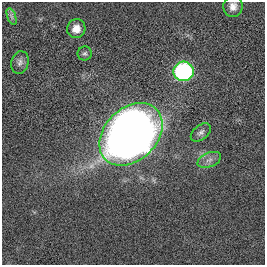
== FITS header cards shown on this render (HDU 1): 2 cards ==
NAXIS1  =                  263
NAXIS2  =                  263

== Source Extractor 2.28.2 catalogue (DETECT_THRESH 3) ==
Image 263 x 263 px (HDU 1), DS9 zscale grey, 1 PNG px = 1 image px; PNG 267 x 267 px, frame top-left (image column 1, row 263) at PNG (2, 2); each listed source drawn as its Kron ellipse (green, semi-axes under 4 px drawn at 4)
Background 0.0022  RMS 0.046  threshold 0.138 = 3 sigma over >= 5 px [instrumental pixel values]
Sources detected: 9; all 9 listed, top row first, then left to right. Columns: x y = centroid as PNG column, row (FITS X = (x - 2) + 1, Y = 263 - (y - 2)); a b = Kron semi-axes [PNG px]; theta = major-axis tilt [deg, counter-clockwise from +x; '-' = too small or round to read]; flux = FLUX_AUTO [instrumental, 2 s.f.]
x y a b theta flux
233 6 10 9 - 21
12 17 9 4 -71 7.7
76 29 10 9 - 28
85 53 7 7 - 7
20 62 11 8 74 15
184 71 10 10 - 480
201 132 12 7 39 12
131 134 36 26 45 2900
209 160 12 7 22 17